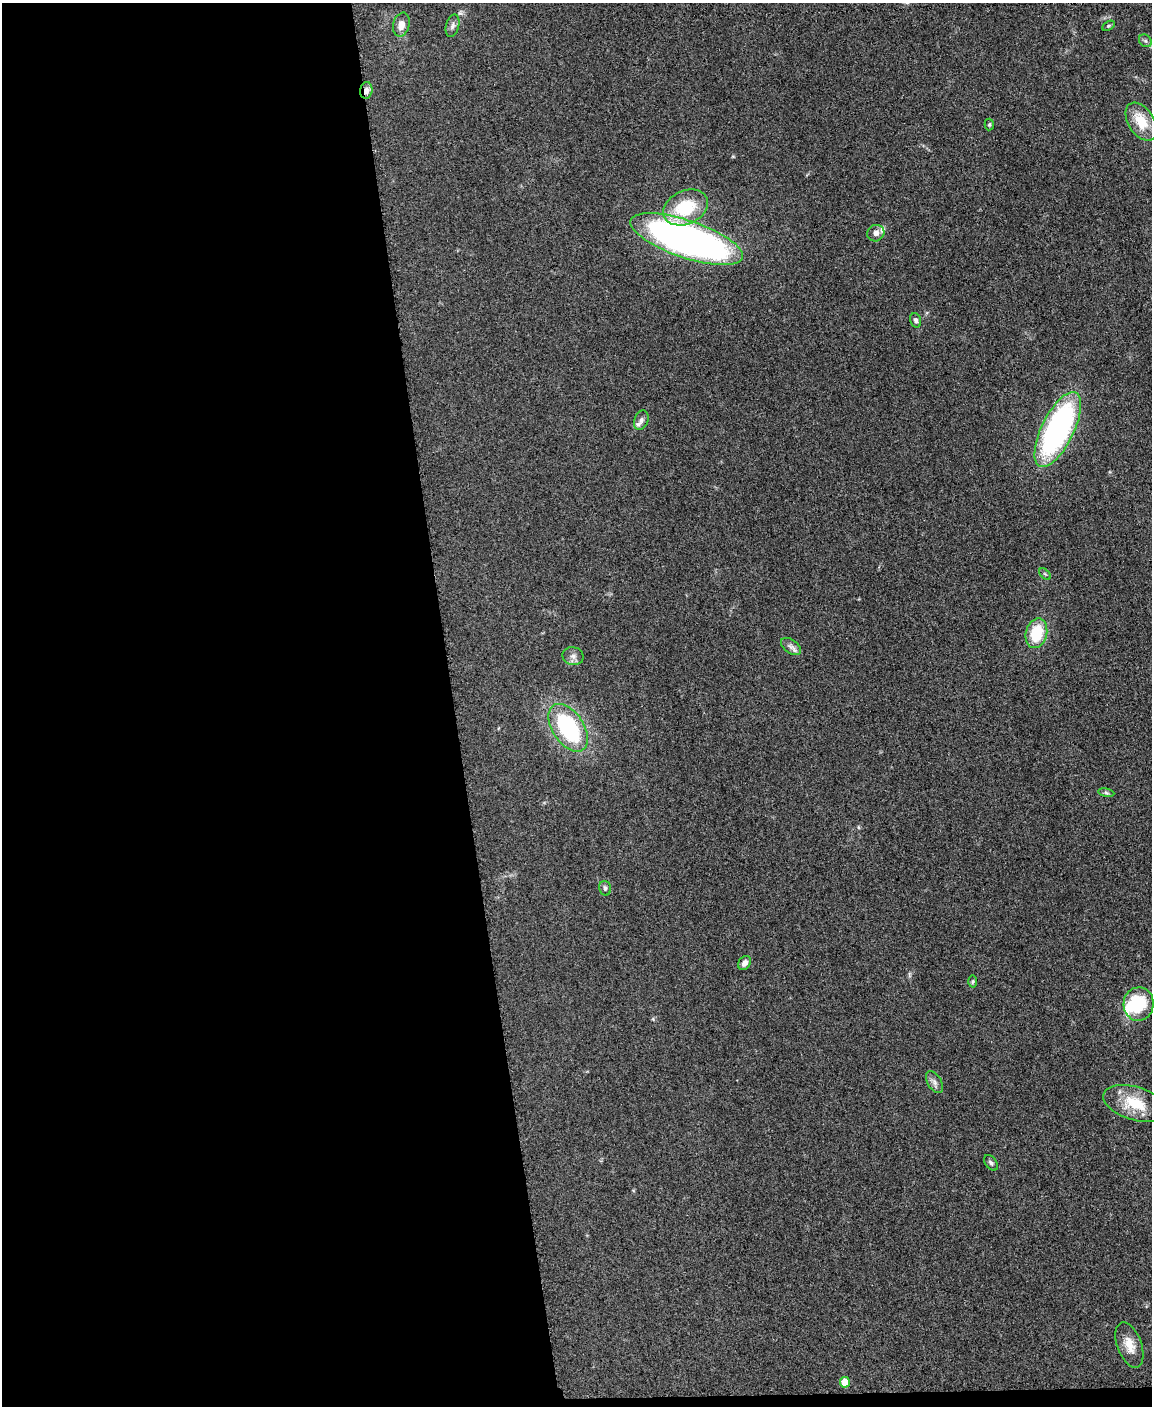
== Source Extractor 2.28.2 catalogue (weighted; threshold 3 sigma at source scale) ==
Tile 9 of 4 x 3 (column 1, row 3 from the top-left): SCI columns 5-1154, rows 246-1649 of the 4612 x 4594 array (HDU 1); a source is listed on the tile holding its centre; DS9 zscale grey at full resolution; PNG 1154 x 1408 px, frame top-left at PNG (2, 3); each listed source drawn as its Kron ellipse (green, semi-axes under 4 px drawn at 4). Shown black and unused: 40% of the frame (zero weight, under 3 of 5 exposures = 1% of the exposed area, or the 3 px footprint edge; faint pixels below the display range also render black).
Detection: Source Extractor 2.28.2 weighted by HDU 2 'WHT'; one run over the whole footprint, this tile lists its part. Background 0.0654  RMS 0.0062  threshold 0.0279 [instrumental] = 3 sigma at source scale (4.5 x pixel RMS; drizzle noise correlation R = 1.50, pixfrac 1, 0.05/0.05 arcsec/px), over >= 5 px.
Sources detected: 31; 3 inside a brighter listed object's ellipse — not listed separately; the other 28 listed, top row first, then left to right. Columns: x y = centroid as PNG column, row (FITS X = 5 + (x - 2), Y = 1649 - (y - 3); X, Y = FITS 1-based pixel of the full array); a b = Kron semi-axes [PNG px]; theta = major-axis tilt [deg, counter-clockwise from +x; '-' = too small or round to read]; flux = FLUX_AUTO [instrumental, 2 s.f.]
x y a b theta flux
401 25 12 8 76 4.7
453 26 11 6 74 2.3
1108 26 7 4 31 0.83
1145 41 7 5 -44 1.2
366 90 8 6 82 3.4
1141 122 21 12 -57 16
989 125 6 4 87 0.86
686 207 23 16 24 32
876 233 9 8 - 3
687 239 59 18 -19 330
916 320 7 5 -73 1.5
641 420 10 6 68 2.5
1058 430 41 16 64 160
1045 574 7 4 -45 0.91
1036 633 15 10 75 23
791 647 11 6 -36 2.8
573 656 10 9 - 3.2
568 728 27 15 -56 65
1106 793 8 4 -9 1.1
605 888 7 6 - 1.6
745 963 7 6 - 3
973 982 6 4 87 0.87
1139 1004 17 15 87 26
934 1082 12 7 -59 2.7
1135 1103 32 16 -17 20
991 1163 9 5 -54 1.4
1129 1345 24 12 -70 8.6
845 1382 5 5 - 13
Overlapping masked pixels (flux is a lower limit): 1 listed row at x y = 366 90